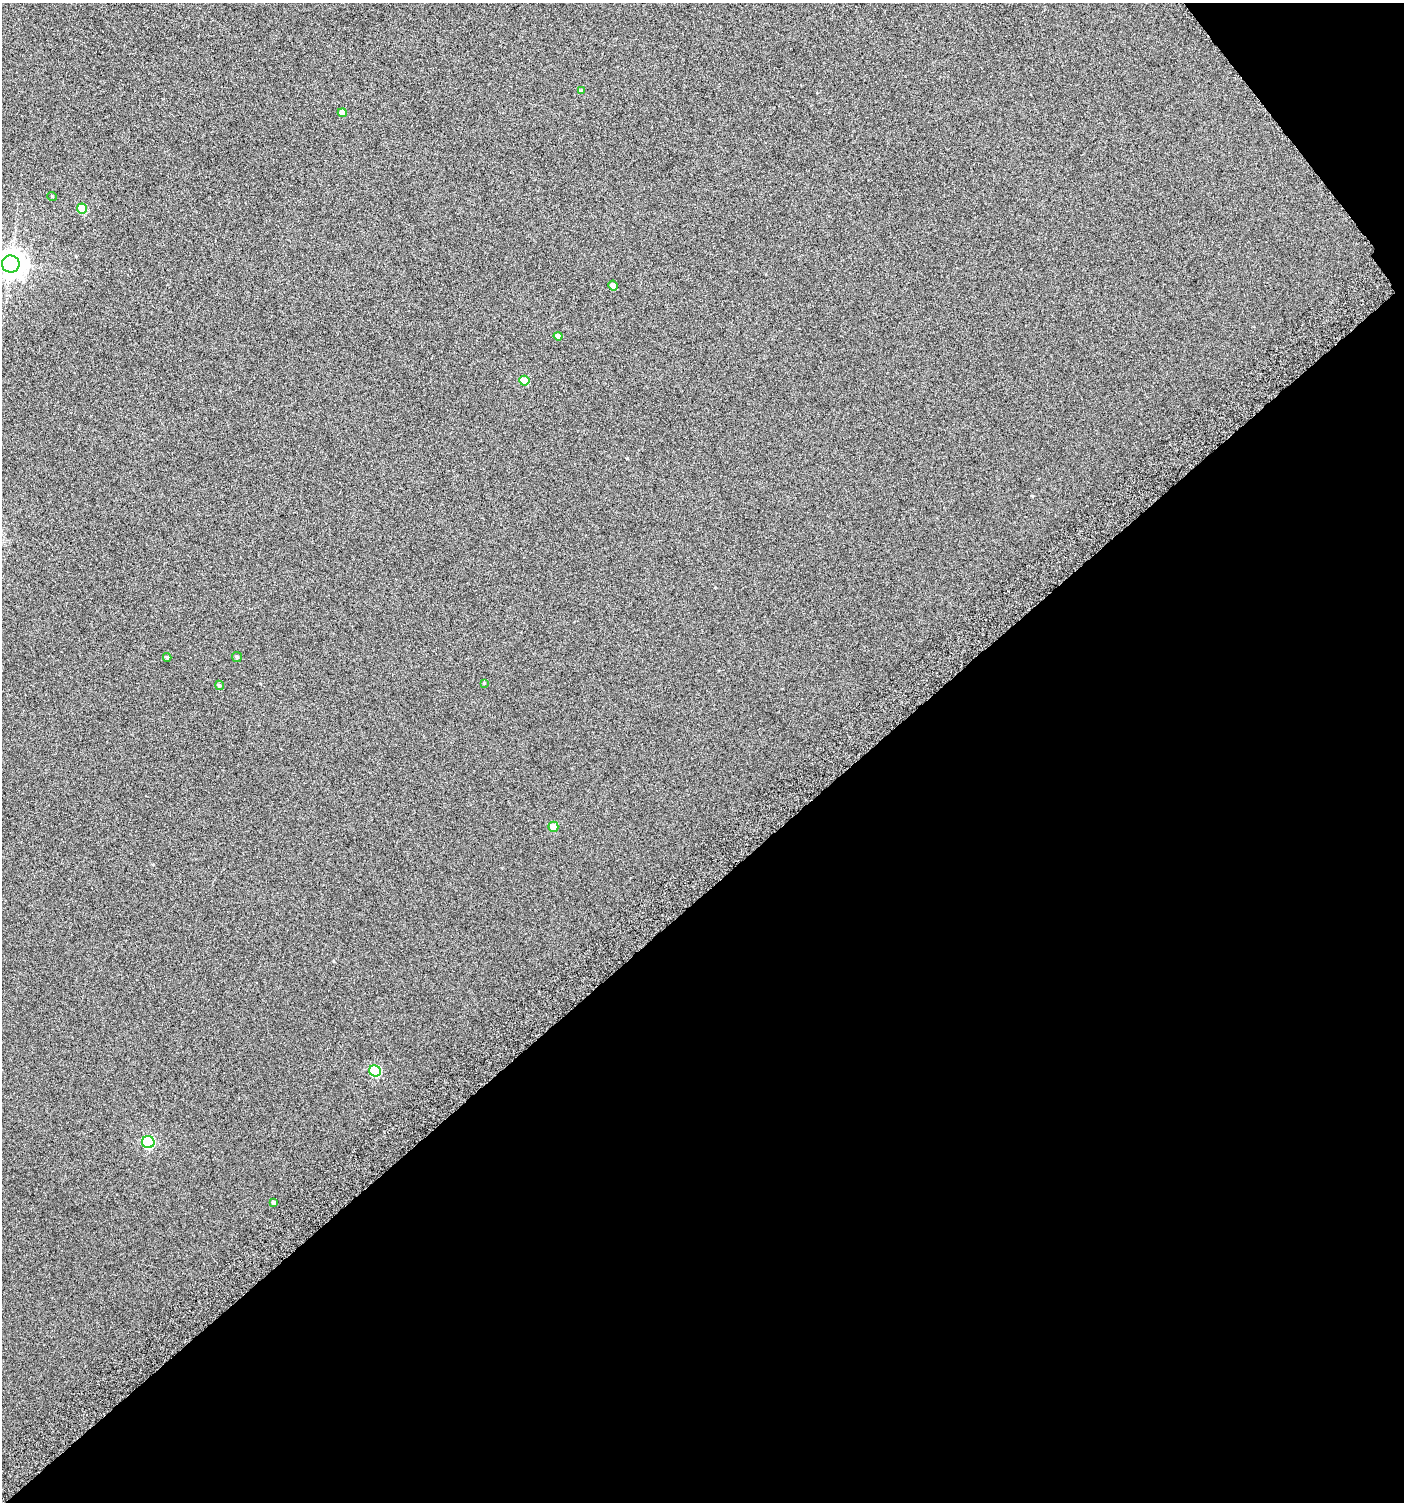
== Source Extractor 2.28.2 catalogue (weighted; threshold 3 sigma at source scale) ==
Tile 12 of 4 x 4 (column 4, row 3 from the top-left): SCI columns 4440-5841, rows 1528-3027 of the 6008 x 6064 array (HDU 1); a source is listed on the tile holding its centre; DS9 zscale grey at full resolution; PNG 1406 x 1504 px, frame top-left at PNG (2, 3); each listed source drawn as its Kron ellipse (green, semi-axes under 4 px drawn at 4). Shown black and unused: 42% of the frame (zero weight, under 4 of 8 exposures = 2% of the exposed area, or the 3 px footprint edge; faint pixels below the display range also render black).
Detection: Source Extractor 2.28.2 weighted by HDU 2 'WHT'; one run over the whole footprint, this tile lists its part. Background -0.0786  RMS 0.26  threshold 1.07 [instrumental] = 3 sigma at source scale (4.09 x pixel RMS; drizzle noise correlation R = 1.36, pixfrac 0.8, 0.0396/0.0396 arcsec/px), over >= 5 px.
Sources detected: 16; all 16 listed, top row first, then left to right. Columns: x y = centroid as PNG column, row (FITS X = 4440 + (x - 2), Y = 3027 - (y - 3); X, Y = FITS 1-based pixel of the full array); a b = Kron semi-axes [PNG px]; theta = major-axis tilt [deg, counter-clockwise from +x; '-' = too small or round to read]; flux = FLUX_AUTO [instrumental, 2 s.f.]
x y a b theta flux
581 90 4 3 - 27
342 113 4 4 - 160
52 196 5 3 - 19
82 208 5 5 - 610
11 264 9 8 - 28000
613 285 5 4 - 140
558 336 4 4 - 110
524 381 5 5 - 480
167 657 4 3 - 34
237 657 5 5 - 38
484 683 4 4 - 25
219 685 5 4 - 36
553 827 5 5 - 290
375 1071 6 5 - 1700
148 1142 6 6 - 2900
274 1202 4 3 - 54
Isophote crosses this tile's border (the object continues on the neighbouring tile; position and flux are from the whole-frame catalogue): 1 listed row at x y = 11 264